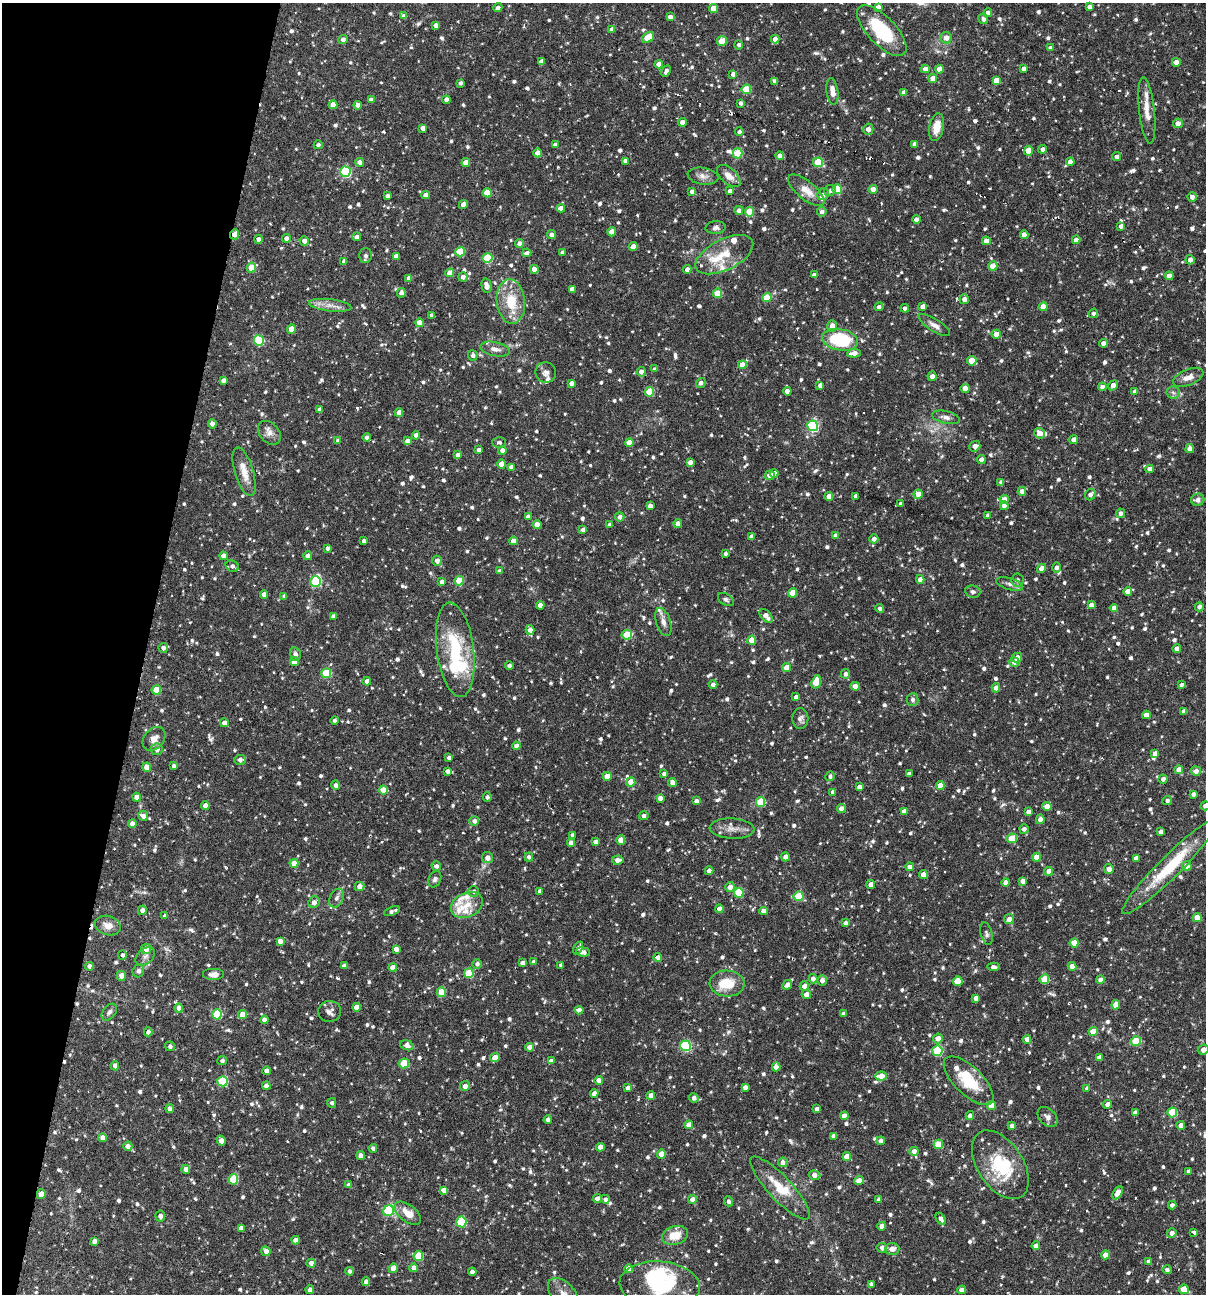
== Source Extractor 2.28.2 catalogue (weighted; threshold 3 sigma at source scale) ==
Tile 9 of 4 x 4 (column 1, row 3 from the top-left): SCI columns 249-1452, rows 1293-2584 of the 5187 x 5168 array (HDU 1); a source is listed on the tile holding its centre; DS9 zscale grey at full resolution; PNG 1208 x 1296 px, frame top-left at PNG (2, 3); each listed source drawn as its Kron ellipse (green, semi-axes under 4 px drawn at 4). Shown black and unused: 12% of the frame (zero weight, under 3 of 6 exposures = <1% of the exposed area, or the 3 px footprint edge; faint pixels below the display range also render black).
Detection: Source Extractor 2.28.2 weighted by HDU 2 'WHT'; one run over the whole footprint, this tile lists its part. Background 0.0752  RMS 0.0048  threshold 0.0198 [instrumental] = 3 sigma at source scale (4.09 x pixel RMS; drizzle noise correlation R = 1.36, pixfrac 0.8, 0.05/0.05 arcsec/px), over >= 5 px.
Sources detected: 1143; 4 inside a brighter object's white glare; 9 cosmic-ray / hot-pixel residue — neither listed nor drawn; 24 inside a brighter listed object's ellipse — not listed separately; of the other 1106, all 500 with FLUX_AUTO >= 1.18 (the completeness limit of this list) listed and drawn (606 fainter detections not listed), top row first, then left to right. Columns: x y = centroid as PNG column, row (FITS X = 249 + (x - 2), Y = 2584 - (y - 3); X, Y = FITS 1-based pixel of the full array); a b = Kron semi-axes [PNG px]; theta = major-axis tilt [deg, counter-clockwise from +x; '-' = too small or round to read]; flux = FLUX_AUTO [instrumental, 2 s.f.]
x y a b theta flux
878 7 4 4 - 2.1
1090 7 4 4 - 2
498 8 4 4 - 1.8
714 8 4 4 - 7.1
988 13 4 4 - 2.5
404 16 4 4 - 2.3
670 17 4 4 - 2
983 19 5 4 - 1.6
436 25 4 4 - 2.1
612 29 4 4 - 2.4
882 31 32 14 -47 26
648 37 6 4 36 10
946 38 6 5 - 3
775 39 4 4 - 3
343 40 5 4 - 2
722 41 5 5 - 9.7
739 45 5 4 - 1.3
1050 48 4 4 - 1.6
541 62 4 4 - 3
1176 62 4 4 - 2.8
659 64 4 4 - 2.7
925 69 4 4 - 2.8
939 69 4 4 - 4.2
1024 69 4 4 - 2.7
666 71 6 3 62 1.4
733 74 4 4 - 2
933 78 4 4 - 3.7
997 80 4 4 - 7
775 81 4 3 - 1.6
460 83 4 3 - 1.3
746 89 5 4 - 13
832 91 13 5 -82 3.9
904 93 4 4 - 2.8
371 100 4 4 - 2.3
446 100 4 4 - 2
741 103 4 3 - 1.5
333 105 4 4 - 4.2
358 105 4 4 - 2.5
1147 110 33 7 -84 5.8
682 122 4 4 - 3.2
1178 123 5 4 - 2.8
936 127 14 7 78 6.5
423 128 4 4 - 2.4
868 129 5 5 - 3
739 132 4 4 - 1.5
915 144 4 4 - 2.1
318 145 4 4 - 1.4
555 145 4 4 - 1.9
1043 149 4 4 - 1.9
1028 151 5 4 - 6.9
537 153 4 4 - 3
738 153 5 5 - 19
780 156 4 4 - 2.6
1117 157 4 4 - 1.5
625 161 4 4 - 2
360 162 4 4 - 2.7
818 162 5 5 - 17
1070 162 4 4 - 2.9
466 163 4 4 - 5.1
345 172 5 5 - 36
703 176 15 8 -9 2.8
729 176 14 7 -42 4
837 189 5 4 - 16
873 189 4 4 - 3.2
806 190 22 9 -39 5.7
830 190 6 5 - 1.2
692 191 4 4 - 2
730 191 4 4 - 1.8
487 193 4 4 - 10
823 194 6 5 - 2
426 195 4 4 - 2.6
387 196 4 3 - 1.4
1192 197 4 4 - 1.9
463 204 4 4 - 2.8
561 208 4 4 - 2.6
739 210 4 4 - 1.8
749 212 4 4 - 12
822 212 5 4 - 1.7
916 219 4 4 - 2.4
1121 226 4 4 - 1.8
716 228 10 6 3 1.5
612 232 4 4 - 6.1
235 234 5 4 - 3.2
552 235 4 4 - 1.9
1024 235 4 4 - 3.8
357 237 4 4 - 2.4
286 238 4 4 - 2.4
258 239 4 4 - 2.5
1076 240 4 4 - 2.5
304 241 5 4 - 2.4
986 241 4 4 - 2.9
520 243 4 4 - 2.5
633 246 4 4 - 2.9
460 252 5 4 - 16
563 252 4 4 - 1.7
527 253 4 4 - 1.5
724 255 31 15 27 12
365 256 7 6 - 1.4
396 256 4 4 - 2.4
487 258 5 5 - 23
1190 260 4 4 - 2.2
344 261 4 4 - 2.1
993 266 4 4 - 6.7
251 268 5 4 - 8.2
534 269 4 4 - 3.5
687 269 4 4 - 1.9
450 273 4 4 - 5.1
814 275 4 4 - 2.3
1169 276 4 4 - 3.3
463 277 4 4 - 2.1
409 278 4 4 - 3.3
486 286 7 4 -77 3.3
572 289 4 4 - 2.5
401 293 5 4 - 2
718 293 4 4 - 12
767 297 4 4 - 11
964 299 5 4 - 2.6
511 302 22 14 -84 13
330 305 21 6 -7 3.7
879 307 4 4 - 1.6
923 307 4 4 - 3.2
1043 307 4 4 - 5.7
905 308 4 4 - 1.9
1093 313 5 4 - 1.2
431 315 4 3 - 1.3
419 323 4 4 - 4.4
934 325 18 6 -32 2.8
832 326 6 5 - 3.3
291 329 4 4 - 7.1
996 334 4 4 - 3.5
259 340 5 5 - 30
840 340 18 10 -10 30
1103 343 4 4 - 2.6
495 349 15 7 -12 2.9
854 353 7 4 6 3.5
473 355 5 5 - 1.4
972 361 5 4 - 11
742 365 4 4 - 5.4
655 369 4 3 - 1.2
546 372 10 10 - 2.2
641 372 5 4 - 2.6
932 376 4 4 - 2.1
1188 377 16 8 23 3.7
223 380 4 4 - 1.7
571 383 4 4 - 2
701 383 5 4 - 1.6
820 385 4 4 - 1.7
1113 385 5 4 - 3.2
1102 387 4 4 - 1.5
965 388 4 4 - 5.7
787 391 4 4 - 3.1
1135 391 4 4 - 2.2
649 392 5 4 - 12
1173 392 6 6 - 1.2
320 410 4 4 - 2.5
399 412 4 4 - 2.7
946 417 14 6 -13 2.3
212 424 5 4 - 2.1
812 426 5 5 - 49
269 433 13 9 -49 3
1039 433 5 5 - 3.1
416 435 4 4 - 2.9
366 437 4 4 - 1.4
1074 440 4 4 - 2.7
338 441 4 4 - 1.7
407 441 4 4 - 2.6
499 442 7 5 -2 1.3
629 443 4 4 - 7.9
975 446 6 5 - 2.5
1190 449 4 4 - 2.5
479 450 4 4 - 1.4
502 450 4 4 - 2.6
457 455 4 4 - 2
981 460 4 4 - 2.4
690 462 4 4 - 2.4
502 464 4 4 - 6.6
511 467 4 4 - 3.4
1150 469 4 4 - 2.7
244 472 25 9 -73 6.1
774 473 4 4 - 2.6
770 475 5 4 - 3.6
1001 482 4 3 - 1.3
1022 491 4 4 - 3.2
918 494 5 4 - 3.1
1090 495 6 5 - 2
829 496 4 4 - 4.6
855 496 4 3 - 1.5
1004 499 5 4 - 3.2
1198 500 6 6 - 2.4
901 504 4 4 - 1.6
650 506 4 4 - 2.4
1004 506 4 4 - 3
1120 513 5 4 - 1.5
988 515 4 3 - 1.4
528 517 4 4 - 2.5
620 517 4 4 - 2.2
678 523 4 4 - 2.5
537 525 4 4 - 5.4
610 525 3 3 - 1.4
583 530 4 4 - 1.9
836 535 4 4 - 2.6
751 537 4 4 - 2.4
874 539 4 4 - 2.3
364 541 4 4 - 1.5
513 541 4 4 - 3.7
328 548 4 4 - 1.5
725 554 4 3 - 1.3
223 556 4 4 - 2.5
308 556 4 4 - 2.5
437 561 5 4 - 2.3
232 566 7 5 -27 1.7
1041 568 5 4 - 3
1056 568 5 4 - 1.5
499 571 4 3 - 1.4
920 579 4 4 - 2.4
1017 580 7 6 - 1.3
459 581 5 4 - 9.8
315 582 5 5 - 27
442 582 4 4 - 2.6
1010 584 14 6 -16 2
1128 591 4 4 - 3.5
973 592 8 6 -11 1.2
793 593 4 4 - 9.6
264 594 4 4 - 2.9
284 596 4 4 - 1.2
726 600 8 5 -33 1.2
540 605 4 4 - 2.8
1091 605 4 4 - 2.6
1199 607 4 4 - 1.4
880 608 4 4 - 1.3
1114 608 4 4 - 2.7
333 616 4 4 - 1.7
766 616 8 5 -48 3.5
663 622 14 7 -72 2.6
530 630 4 4 - 3.3
627 635 5 4 - 14
752 640 4 4 - 7.5
163 648 5 4 - 1.6
1177 649 4 4 - 2.7
455 650 48 18 -82 31
295 654 7 5 -74 1.7
1017 657 5 5 - 3.4
294 662 4 4 - 4.8
1014 662 5 5 - 2.5
509 666 4 4 - 1.5
786 667 4 4 - 4.5
326 673 5 5 - 20
845 674 5 4 - 1.7
367 681 4 4 - 2.7
816 682 7 4 70 13
713 685 4 4 - 2.1
1181 685 4 4 - 1.4
855 686 5 4 - 2.8
996 688 4 4 - 2.8
156 690 4 4 - 11
796 697 4 3 - 1.7
912 700 6 6 - 1.4
1184 711 4 4 - 1.8
1146 715 4 4 - 3.2
800 719 10 8 90 1.7
335 720 4 4 - 1.4
224 723 4 4 - 2.7
154 739 13 9 49 3.3
516 746 4 4 - 2.7
157 749 6 5 - 2.5
1155 754 4 4 - 2.8
449 758 4 3 - 1.4
240 760 6 5 - 2.1
173 766 4 3 - 1.2
147 767 4 4 - 4.9
1179 770 4 4 - 4.5
447 771 4 4 - 1.8
1196 771 5 4 - 2.6
664 774 4 4 - 1.3
909 774 4 3 - 1.6
607 776 4 4 - 8.7
830 776 5 4 - 1.3
1163 779 4 4 - 1.9
631 782 4 4 - 7.8
672 782 4 4 - 3.3
336 785 4 4 - 1.7
940 786 4 4 - 6.2
859 787 4 4 - 2.2
383 790 4 4 - 8.4
833 792 4 4 - 2.2
1193 794 4 4 - 1.4
137 797 4 4 - 3.1
487 797 4 4 - 1.2
660 798 4 4 - 2.4
1167 800 5 4 - 1.2
696 801 4 4 - 1.6
761 802 5 4 - 18
205 806 4 4 - 2.7
1047 806 4 4 - 4.5
1205 806 5 4 - 1.9
841 809 4 4 - 3.2
904 811 4 4 - 3.2
1028 812 4 4 - 2.2
143 816 5 4 - 2.7
644 816 4 4 - 1.4
1040 819 5 4 - 2.7
474 821 5 5 - 2
132 824 4 4 - 3.1
732 829 22 10 -3 4.2
1024 829 5 4 - 1.7
1161 832 4 4 - 2.3
572 835 4 3 - 1.3
1012 838 5 4 - 11
621 840 4 4 - 5.5
595 842 4 4 - 2.2
571 843 4 4 - 3.6
529 857 4 4 - 1.3
785 857 4 4 - 2.6
1036 857 4 4 - 7.8
487 858 5 5 - 2.9
1136 858 4 4 - 2.3
618 860 6 4 5 3
294 863 4 4 - 5.7
436 866 5 4 - 1.5
1187 866 5 4 - 3.9
910 867 4 4 - 3.2
1170 867 66 11 45 24
1109 869 5 4 - 3.1
709 871 4 4 - 2.5
1049 871 4 4 - 2.7
923 875 4 4 - 4.1
435 879 8 6 65 1.4
1023 881 4 4 - 2.2
1006 882 4 4 - 3.6
871 884 4 4 - 3.3
359 886 5 4 - 3.1
730 887 5 5 - 3.4
473 891 5 5 - 1.5
540 891 4 3 - 1.3
739 893 5 4 - 19
799 896 5 5 - 15
336 898 10 6 64 2
314 902 6 5 - 2.6
467 905 17 12 25 6
719 909 4 4 - 3.7
142 910 5 4 - 2.3
392 911 8 4 21 1.6
764 911 4 4 - 2.5
165 916 4 4 - 1.3
1197 918 4 4 - 6.2
1009 919 5 4 - 2.2
845 923 4 4 - 1.4
108 926 13 9 -16 4.1
986 934 11 5 -75 1.3
280 941 4 4 - 3.5
1074 943 4 4 - 7
578 948 7 4 59 1.6
146 949 5 5 - 3.9
396 949 4 4 - 2.7
583 952 7 4 -8 2.5
122 955 5 4 - 1.2
145 956 11 7 40 2
658 957 4 4 - 2
534 962 4 4 - 2.2
522 963 4 4 - 1.8
477 964 5 4 - 1.8
561 965 4 4 - 1.5
89 966 4 4 - 1.8
344 966 4 4 - 2.8
1072 966 4 4 - 3.2
393 967 4 4 - 5.6
993 967 6 4 -4 1.5
138 971 6 5 - 1.6
469 973 5 5 - 18
214 974 11 6 0 2.8
121 976 5 4 - 2.8
813 979 4 4 - 2.7
1044 979 5 4 - 11
822 980 5 5 - 2.5
1100 980 4 4 - 2.6
958 981 5 4 - 7.7
727 983 17 13 -4 9.7
787 985 5 4 - 2.8
804 986 5 4 - 2.6
441 992 5 4 - 11
806 994 4 4 - 2.7
976 998 4 4 - 3.4
1116 1005 4 4 - 6
357 1007 4 4 - 3.9
179 1008 4 4 - 4.3
579 1010 4 4 - 3
330 1011 11 10 - 2.6
109 1012 9 6 53 1.5
217 1014 5 5 - 22
843 1014 4 4 - 1.7
242 1015 4 4 - 6.6
264 1020 4 4 - 2.4
1093 1031 4 4 - 6.8
148 1032 4 4 - 1.6
938 1038 5 4 - 3.2
1027 1039 4 4 - 2.6
1136 1041 5 4 - 14
407 1045 7 4 -17 3.1
170 1046 5 5 - 1.3
686 1046 5 5 - 39
529 1047 4 4 - 3.4
1203 1050 5 4 - 2.9
937 1051 5 5 - 27
495 1058 5 4 - 4.7
1099 1058 4 4 - 2.4
222 1061 5 4 - 1.2
551 1061 4 4 - 2.5
404 1063 5 5 - 17
115 1066 5 4 - 2.3
776 1067 4 4 - 3.8
267 1071 4 4 - 2.7
881 1076 6 4 5 5.1
599 1080 4 4 - 2.7
223 1081 5 5 - 28
969 1081 32 14 -44 17
266 1086 4 4 - 2.7
465 1086 5 5 - 2.7
745 1087 4 4 - 2.1
628 1088 4 4 - 2.5
1087 1088 4 4 - 1.7
594 1093 4 4 - 2.9
651 1096 4 4 - 3.2
694 1098 5 4 - 1.8
332 1103 5 4 - 1.2
1108 1104 4 4 - 2.5
991 1105 4 4 - 9.4
170 1109 4 4 - 2.7
817 1109 4 4 - 2.5
1172 1112 5 5 - 19
1135 1113 4 4 - 2
844 1116 4 4 - 3.1
970 1116 4 4 - 2.5
1047 1117 11 8 -46 2.2
548 1120 4 4 - 2.2
689 1125 4 4 - 4
1012 1126 4 4 - 2.2
1181 1126 4 4 - 2.6
834 1136 4 4 - 2.6
102 1138 4 4 - 2.6
221 1141 5 4 - 2.9
881 1141 4 4 - 2.6
938 1144 5 5 - 12
128 1146 4 4 - 2.5
600 1147 4 4 - 3
373 1148 4 4 - 1.3
914 1151 4 4 - 2.7
661 1154 4 4 - 6.9
361 1156 4 4 - 2.6
847 1157 4 4 - 5
783 1162 5 4 - 2.2
1000 1165 38 22 -57 25
186 1169 4 4 - 2.5
1189 1171 4 4 - 1.4
815 1175 6 4 -17 3.2
233 1179 5 4 - 19
859 1181 5 4 - 3
349 1185 4 4 - 2.4
780 1188 41 11 -47 13
443 1190 4 4 - 2.6
1118 1193 7 4 59 4.9
41 1194 5 4 - 3.5
597 1198 5 4 - 2.5
605 1199 4 4 - 1.7
692 1199 4 4 - 2.8
879 1200 4 4 - 2.2
729 1201 5 4 - 1.4
1172 1205 4 4 - 1.5
389 1211 5 5 - 32
408 1213 15 8 -38 6
160 1216 5 5 - 2
941 1219 6 4 -57 1.7
461 1222 5 5 - 28
882 1226 4 4 - 3.6
241 1228 4 4 - 2.3
1194 1232 4 3 - 1.5
1172 1233 4 4 - 2.5
675 1235 13 9 16 7.5
295 1240 4 4 - 2.4
94 1241 4 4 - 2.1
1036 1246 4 4 - 2.5
882 1248 5 5 - 2.3
892 1249 7 6 - 2.9
266 1251 5 4 - 2.9
1106 1255 4 4 - 4.9
418 1256 5 4 - 14
1149 1262 4 4 - 3.3
311 1263 4 4 - 2.1
393 1268 4 4 - 6.8
413 1268 4 4 - 2.3
628 1269 4 4 - 4.1
1167 1270 4 4 - 1.6
349 1271 4 4 - 1.3
472 1272 4 4 - 2.5
366 1282 4 4 - 2.5
871 1284 4 4 - 1.6
660 1285 40 24 -5 38
1184 1289 5 4 - 8.6
310 1290 4 4 - 2.8
961 1290 4 4 - 2.5
563 1294 19 11 -48 5.2
Overlapping masked pixels (flux is a lower limit): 2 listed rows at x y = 235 234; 41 1194
Isophote crosses this tile's border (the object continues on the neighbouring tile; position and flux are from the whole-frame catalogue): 4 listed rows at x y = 1205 806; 1203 1050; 660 1285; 563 1294